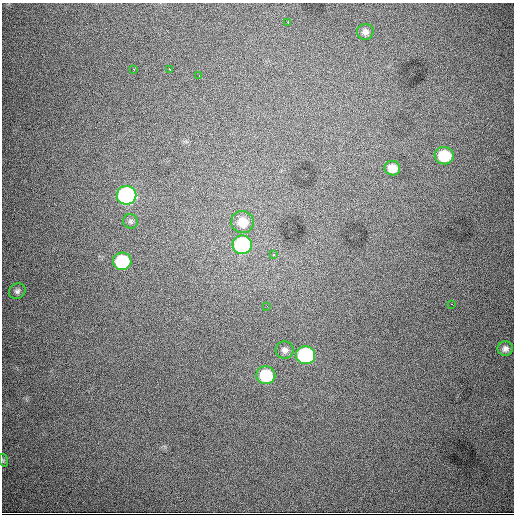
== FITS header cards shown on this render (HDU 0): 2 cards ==
NAXIS1  =                  512
NAXIS2  =                  512

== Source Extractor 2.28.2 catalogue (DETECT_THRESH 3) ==
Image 512 x 512 px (HDU 0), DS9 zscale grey, 1 PNG px = 1 image px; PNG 516 x 516 px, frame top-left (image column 1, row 512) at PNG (2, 3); each listed source drawn as its Kron ellipse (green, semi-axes under 4 px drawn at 4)
Background 5480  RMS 74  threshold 221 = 3 sigma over >= 5 px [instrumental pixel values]
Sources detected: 21; all 21 listed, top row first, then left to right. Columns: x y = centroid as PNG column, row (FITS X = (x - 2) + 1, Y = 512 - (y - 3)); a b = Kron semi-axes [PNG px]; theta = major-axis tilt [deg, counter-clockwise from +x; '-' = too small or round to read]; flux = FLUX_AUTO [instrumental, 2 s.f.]
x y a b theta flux
288 22 3 2 - 7.2e+03
365 32 8 8 - 2.2e+04
134 69 3 2 - 4.2e+03
170 70 4 2 - 5.9e+03
199 76 3 2 - 4.5e+03
444 156 9 8 - 1.9e+05
392 168 8 7 - 5.9e+04
127 195 10 9 - 1.1e+06
131 221 7 7 - 1.3e+04
242 222 11 11 - 8.2e+04
242 245 9 9 - 6.9e+05
274 254 3 2 - 7.2e+03
122 261 9 8 - 3.1e+05
17 291 9 7 39 1.6e+04
452 304 3 2 - 4.2e+03
267 306 3 2 - 5.5e+03
505 349 7 7 - 2.0e+04
285 350 9 8 - 2.2e+04
306 355 9 9 - 6.5e+05
266 375 9 9 - 2.2e+05
3 460 6 4 -73 5.9e+03